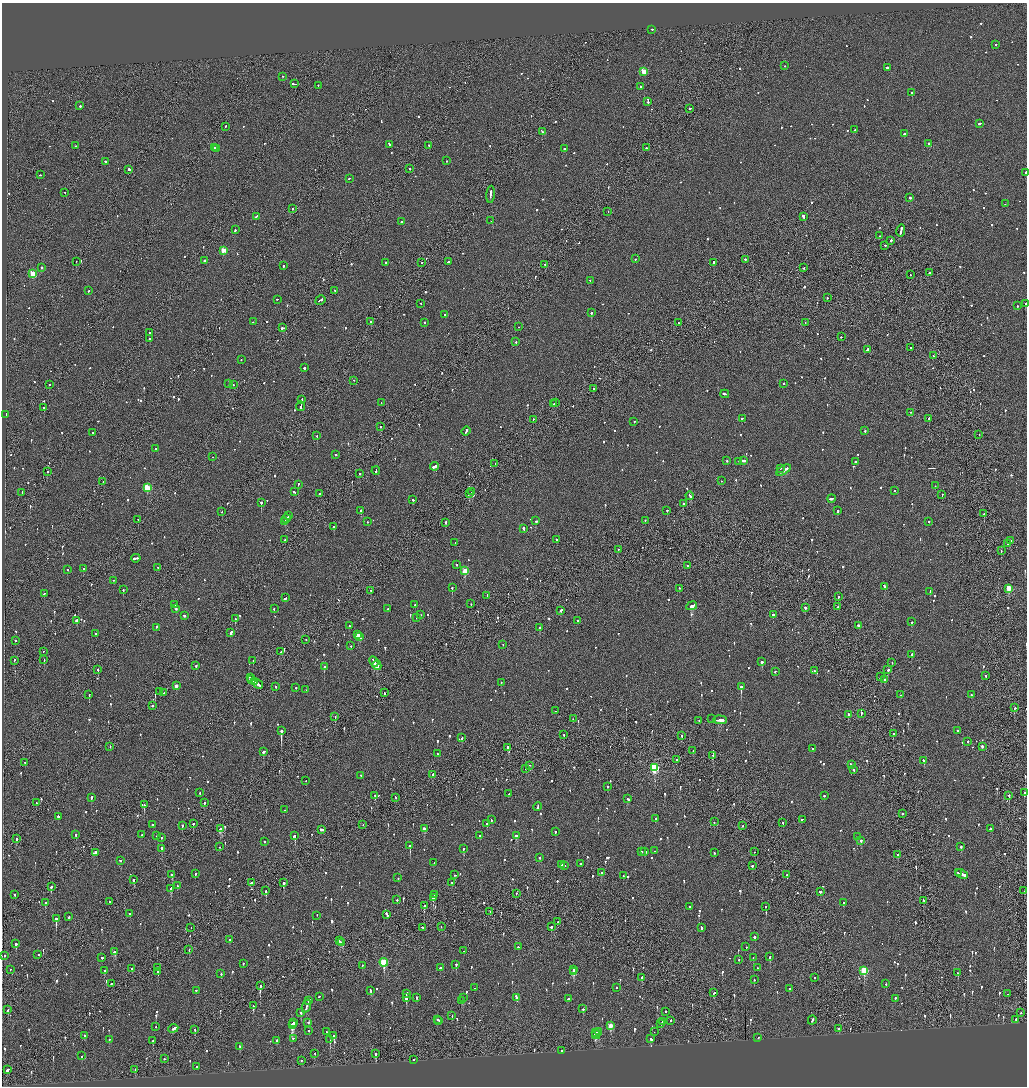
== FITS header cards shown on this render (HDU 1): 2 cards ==
NAXIS1  =                 2050
NAXIS2  =                 2168

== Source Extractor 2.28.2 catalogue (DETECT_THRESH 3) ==
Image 2050 x 2168 px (HDU 1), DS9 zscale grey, zoomed out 1/2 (1 PNG px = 2 x 2 image px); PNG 1029 x 1088 px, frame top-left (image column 2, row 2168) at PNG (2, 3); each listed source drawn as its Kron ellipse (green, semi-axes under 4 px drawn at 4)
Background -0.136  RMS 0.1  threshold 0.304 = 3 sigma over >= 5 px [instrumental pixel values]
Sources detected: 1176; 26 cannot appear on this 1/2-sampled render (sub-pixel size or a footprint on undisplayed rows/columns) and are neither listed nor drawn; of the other 1150, the 500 brightest by FLUX_AUTO listed and drawn (650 fainter detections omitted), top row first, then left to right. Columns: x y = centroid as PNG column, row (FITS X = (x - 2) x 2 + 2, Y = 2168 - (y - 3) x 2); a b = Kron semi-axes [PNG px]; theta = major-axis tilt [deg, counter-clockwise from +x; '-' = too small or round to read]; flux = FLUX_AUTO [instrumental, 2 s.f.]
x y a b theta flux
652 30 2 2 - 200
996 45 2 2 - 130
785 66 2 2 - 140
887 68 2 2 - 710
644 72 3 3 - 610
283 77 2 2 - 110
294 84 4 2 - 470
318 86 2 2 - 150
640 87 2 1 - 83
912 93 2 2 - 1500
648 102 4 2 - 280
80 106 2 2 - 230
690 109 2 2 - 100
980 124 3 1 - 280
225 127 2 2 - 130
855 130 2 2 - 110
542 132 3 2 - 180
905 134 2 2 - 520
928 144 2 2 - 450
389 145 3 2 - 160
75 146 2 2 - 100
429 146 2 2 - 100
214 148 2 2 - 210
646 148 2 2 - 170
216 149 3 2 - 100
564 149 2 1 - 460
446 161 2 2 - 110
105 162 2 2 - 200
409 169 2 2 - 310
129 170 2 2 - 690
1026 173 2 1 - 840
40 175 2 1 - 100
349 179 2 2 - 120
65 193 2 1 - 110
491 195 8 2 86 480
910 198 2 1 - 580
1005 204 2 1 - 80
292 209 2 1 - 480
608 212 2 1 - 78
256 217 4 2 - 240
803 217 3 2 - 560
491 221 2 2 - 80
401 222 2 2 - 340
235 230 2 2 - 330
901 231 6 2 77 680
879 236 2 2 - 78
891 241 2 2 - 180
885 246 2 2 - 170
223 251 3 3 - 410
635 259 2 2 - 120
745 260 3 2 - 110
204 261 2 2 - 130
76 262 2 1 - 130
448 262 2 2 - 120
386 263 2 2 - 150
421 263 2 1 - 250
714 263 2 2 - 230
545 265 2 1 - 130
283 266 2 2 - 86
42 268 2 2 - 280
804 268 2 1 - 84
929 273 2 2 - 360
33 274 3 3 - 820
910 275 2 2 - 130
590 281 2 2 - 88
89 291 2 2 - 100
334 291 2 2 - 100
827 298 2 2 - 110
277 300 2 2 - 81
320 300 5 2 - 300
421 304 2 2 - 130
1025 304 2 1 - 300
1017 306 2 2 - 370
591 313 2 2 - 860
445 315 2 2 - 91
253 322 2 2 - 93
371 322 2 2 - 120
424 323 2 2 - 100
678 323 2 2 - 83
805 323 3 2 - 210
519 327 2 1 - 78
282 328 3 2 - 480
150 333 2 2 - 410
841 337 2 2 - 120
149 339 2 2 - 94
516 342 2 2 - 85
911 348 2 2 - 94
867 350 3 2 - 680
933 356 2 2 - 120
241 360 2 2 - 91
304 368 2 2 - 730
354 381 2 2 - 98
228 384 2 2 - 100
784 384 2 2 - 460
49 385 2 2 - 140
233 385 2 2 - 210
593 389 2 1 - 260
725 394 4 2 - 270
302 400 3 2 - 190
381 403 2 1 - 100
556 403 2 2 - 110
554 404 2 1 - 86
300 407 5 2 - 230
44 408 2 1 - 100
911 413 2 2 - 120
6 415 3 2 - 410
742 419 2 2 - 160
929 419 2 2 - 570
533 420 2 1 - 190
634 422 2 2 - 200
381 427 2 1 - 500
865 431 2 2 - 93
466 432 5 2 - 270
92 433 2 2 - 83
979 435 2 1 - 110
317 436 2 2 - 210
156 449 2 2 - 360
335 455 3 2 - 100
212 457 2 1 - 78
727 461 2 2 - 100
744 461 4 2 - 290
739 462 2 2 - 81
855 462 2 2 - 190
495 464 2 1 - 210
434 467 4 2 - 280
780 469 2 2 - 120
376 471 4 2 - 260
784 471 8 2 32 530
47 472 2 2 - 120
360 474 2 2 - 140
721 481 2 2 - 86
103 482 2 2 - 79
298 485 2 2 - 310
935 486 2 1 - 130
147 488 3 3 - 900
894 491 2 2 - 140
294 492 3 2 - 210
472 492 2 2 - 140
22 493 2 1 - 430
319 494 2 2 - 79
469 494 3 2 - 400
942 495 2 2 - 88
690 496 4 2 - 280
831 499 4 2 - 210
413 500 3 2 - 140
261 503 2 2 - 480
683 504 2 2 - 170
361 511 2 2 - 560
667 511 2 2 - 140
838 511 2 2 - 130
221 512 2 2 - 100
984 514 2 1 - 240
288 516 3 2 - 200
286 519 4 2 - 390
138 520 2 2 - 120
536 521 3 2 - 230
645 521 2 2 - 98
285 522 3 1 - 180
368 522 2 2 - 110
929 522 2 2 - 97
446 523 2 2 - 480
334 527 2 2 - 210
523 529 4 2 - 230
285 540 2 1 - 210
556 540 2 2 - 100
1010 541 2 2 - 86
455 543 2 2 - 130
1008 544 2 2 - 180
618 550 2 1 - 95
1001 551 2 1 - 79
136 559 5 2 - 530
457 565 2 2 - 82
687 566 2 2 - 100
158 568 2 2 - 100
83 569 2 2 - 130
67 570 2 2 - 81
465 571 3 3 - 560
113 581 2 2 - 120
884 587 3 2 - 180
452 588 2 2 - 310
679 589 2 2 - 110
1008 589 3 3 - 550
123 590 2 2 - 110
371 591 2 2 - 200
930 592 3 2 - 240
44 594 2 2 - 140
487 596 2 2 - 120
838 597 3 2 - 120
286 598 2 2 - 98
471 604 2 2 - 86
175 605 2 2 - 97
415 605 2 2 - 82
692 606 6 2 26 1200
838 607 2 2 - 170
805 608 2 2 - 720
176 609 2 2 - 200
274 609 2 2 - 130
388 609 2 2 - 120
561 611 2 2 - 170
420 615 2 2 - 130
773 615 2 2 - 710
184 616 3 2 - 140
417 618 2 2 - 81
235 619 2 2 - 870
76 621 4 2 - 370
577 621 2 2 - 150
912 622 2 2 - 140
349 626 2 2 - 120
858 626 2 2 - 630
156 627 2 2 - 95
540 628 2 2 - 600
231 633 3 2 - 1500
95 634 2 2 - 110
357 635 3 2 - 300
360 637 4 2 - 360
306 640 2 2 - 110
15 641 2 2 - 260
503 645 2 1 - 79
351 646 2 2 - 120
43 652 2 2 - 310
280 652 2 2 - 84
912 655 2 2 - 140
44 660 2 2 - 120
14 661 2 2 - 140
253 661 2 2 - 78
374 662 5 2 - 450
762 662 2 2 - 1200
892 663 2 2 - 140
196 666 2 1 - 520
377 666 5 2 - 630
324 667 2 2 - 770
98 670 2 2 - 230
888 670 3 2 - 140
815 671 2 2 - 81
775 672 2 2 - 130
986 676 2 2 - 180
880 677 3 2 - 170
250 678 3 2 - 260
252 680 2 1 - 150
884 680 2 2 - 160
254 682 4 2 - 430
501 683 2 2 - 89
257 684 6 2 -40 540
176 686 2 2 - 120
276 687 2 2 - 130
741 687 2 2 - 1300
296 688 2 2 - 140
306 690 2 1 - 200
160 692 2 2 - 150
164 693 2 2 - 79
384 693 2 1 - 370
89 695 2 2 - 150
901 695 2 1 - 170
972 695 3 2 - 350
152 706 2 2 - 500
1015 708 2 2 - 140
555 711 2 2 - 120
861 714 3 1 - 200
848 715 3 1 - 330
335 717 2 2 - 120
573 719 2 1 - 160
712 719 2 2 - 110
720 720 7 2 -2 470
699 721 2 1 - 87
281 731 3 2 - 2800
958 731 2 2 - 90
893 734 2 2 - 320
564 735 2 2 - 190
682 736 2 2 - 130
462 738 2 2 - 91
968 742 2 2 - 160
110 747 2 1 - 100
982 747 3 2 - 86
508 748 4 2 - 940
813 749 2 2 - 490
693 751 3 1 - 190
263 752 2 2 - 400
437 754 2 2 - 100
713 756 2 2 - 100
676 760 2 2 - 180
924 761 3 2 - 150
25 763 2 1 - 130
851 765 3 2 - 370
529 766 2 1 - 83
654 768 4 3 - 1700
526 769 2 2 - 120
853 770 2 2 - 120
433 775 2 2 - 330
361 776 2 1 - 110
306 781 2 1 - 100
608 787 2 2 - 85
200 793 2 2 - 84
1024 793 2 2 - 80
509 794 2 2 - 86
375 796 2 2 - 180
824 796 2 2 - 180
1009 796 2 1 - 190
91 798 2 2 - 440
395 798 2 2 - 110
628 799 3 2 - 130
36 803 2 1 - 120
204 803 2 2 - 210
144 805 4 2 - 450
538 807 4 2 - 320
284 810 2 2 - 97
903 814 3 2 - 180
58 817 2 2 - 320
656 819 2 2 - 170
491 820 2 2 - 160
802 820 2 2 - 83
714 822 2 2 - 94
783 823 2 2 - 84
193 824 2 2 - 980
487 824 2 2 - 200
153 825 3 2 - 150
363 825 2 1 - 170
182 826 2 2 - 270
743 826 3 2 - 100
220 829 3 2 - 440
424 829 3 2 - 180
990 829 2 2 - 230
322 830 3 2 - 290
555 832 2 2 - 160
76 835 2 2 - 250
142 835 2 2 - 79
157 836 2 2 - 110
295 836 3 2 - 420
480 836 2 2 - 82
517 836 4 3 - 220
857 837 2 2 - 82
161 838 2 2 - 78
16 839 2 2 - 320
861 841 2 2 - 220
265 842 2 2 - 130
410 846 2 2 - 280
219 847 2 2 - 100
961 847 2 2 - 390
162 849 2 2 - 470
463 849 2 2 - 170
654 851 2 1 - 120
642 852 2 2 - 180
645 852 3 2 - 310
754 852 2 1 - 110
95 853 3 2 - 910
714 853 2 2 - 130
898 855 2 2 - 100
539 858 2 2 - 120
120 861 2 2 - 110
434 863 2 2 - 83
581 864 2 2 - 120
561 865 2 2 - 600
565 866 2 2 - 150
752 866 2 2 - 380
601 873 2 2 - 230
959 873 3 2 - 360
195 874 2 2 - 290
962 874 7 2 -21 830
172 875 3 2 - 340
455 875 2 2 - 100
787 875 2 1 - 250
623 876 2 1 - 120
398 878 2 2 - 96
133 880 3 2 - 330
251 883 2 2 - 210
284 883 3 2 - 550
452 883 2 2 - 120
177 886 2 2 - 150
51 887 3 2 - 330
171 889 3 2 - 240
266 891 2 2 - 320
1024 891 2 2 - 83
820 892 2 2 - 140
516 894 2 1 - 88
15 895 2 1 - 480
434 895 2 2 - 90
433 898 2 2 - 400
397 900 2 2 - 83
924 901 3 2 - 110
109 902 2 2 - 85
45 903 2 2 - 360
843 903 2 2 - 460
424 906 2 2 - 340
690 907 2 2 - 140
765 907 2 2 - 140
490 912 2 1 - 120
130 914 2 2 - 150
386 915 3 2 - 440
317 916 2 2 - 170
69 917 2 2 - 140
56 919 3 2 - 1500
558 922 2 1 - 160
441 927 2 1 - 95
551 927 3 2 - 150
191 928 2 1 - 110
422 928 2 2 - 270
702 928 3 2 - 170
755 937 2 2 - 580
229 940 2 2 - 89
340 941 2 2 - 200
342 943 3 2 - 410
16 944 2 2 - 590
518 947 2 2 - 120
746 947 2 2 - 78
189 950 2 1 - 93
464 951 2 2 - 97
115 952 3 2 - 260
38 955 2 2 - 230
5 956 2 2 - 83
770 957 3 2 - 310
102 958 2 2 - 210
753 958 2 2 - 78
739 960 2 2 - 80
384 963 4 3 - 1200
243 964 2 2 - 91
456 965 2 2 - 250
362 966 2 1 - 200
158 968 2 2 - 390
440 968 2 2 - 82
757 968 2 2 - 120
132 969 2 2 - 180
10 970 2 2 - 81
573 970 2 2 - 130
104 971 2 2 - 140
864 971 3 3 - 1100
158 972 3 2 - 170
574 972 4 3 - 330
958 973 3 2 - 100
221 974 2 2 - 160
642 978 3 2 - 360
814 978 2 2 - 100
754 980 2 1 - 250
111 984 2 2 - 140
886 984 2 2 - 78
260 986 3 2 - 370
475 988 3 2 - 94
616 988 2 2 - 130
789 989 2 2 - 94
196 991 2 2 - 100
370 991 3 2 - 96
714 993 2 2 - 150
406 994 2 2 - 180
1008 994 2 2 - 100
319 997 2 2 - 160
406 998 3 2 - 290
417 998 2 2 - 130
463 998 2 2 - 120
516 998 3 2 - 420
568 999 2 2 - 240
895 999 2 2 - 180
309 1001 4 2 - 240
462 1001 3 2 - 89
253 1006 3 2 - 290
306 1006 7 2 72 480
583 1009 2 2 - 250
8 1010 2 2 - 130
666 1012 2 2 - 100
301 1013 2 2 - 320
1021 1013 2 2 - 110
452 1016 2 2 - 100
437 1020 2 2 - 91
1016 1020 2 2 - 160
439 1021 2 1 - 83
671 1021 2 2 - 82
812 1021 4 2 - 270
293 1022 2 2 - 1500
662 1022 3 2 - 160
308 1023 2 2 - 170
661 1024 2 1 - 87
292 1025 4 2 - 2400
610 1026 3 3 - 380
156 1027 2 2 - 94
173 1029 5 2 - 260
839 1029 2 2 - 110
195 1030 3 2 - 130
308 1031 2 2 - 110
326 1032 2 2 - 120
598 1032 4 2 - 250
654 1032 2 1 - 160
595 1033 3 2 - 200
596 1035 4 3 - 380
85 1036 2 2 - 89
334 1036 2 2 - 620
758 1038 2 2 - 150
293 1039 2 2 - 97
651 1039 3 2 - 330
109 1040 2 2 - 90
330 1040 2 2 - 140
153 1041 3 2 - 130
277 1041 2 2 - 130
240 1047 2 2 - 180
561 1051 2 2 - 330
315 1054 2 1 - 130
376 1054 3 2 - 650
81 1056 2 2 - 81
165 1059 2 2 - 130
414 1060 2 2 - 89
301 1061 2 2 - 130
196 1067 2 2 - 88
7 1070 3 2 - 150
135 1070 2 1 - 94
At the frame edge (FLAGS 8, measured only in part): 2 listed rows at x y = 1026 173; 1025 304
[650 fainter detections neither listed nor drawn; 26 sub-pixel or undisplayed-footprint detections neither listed nor drawn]